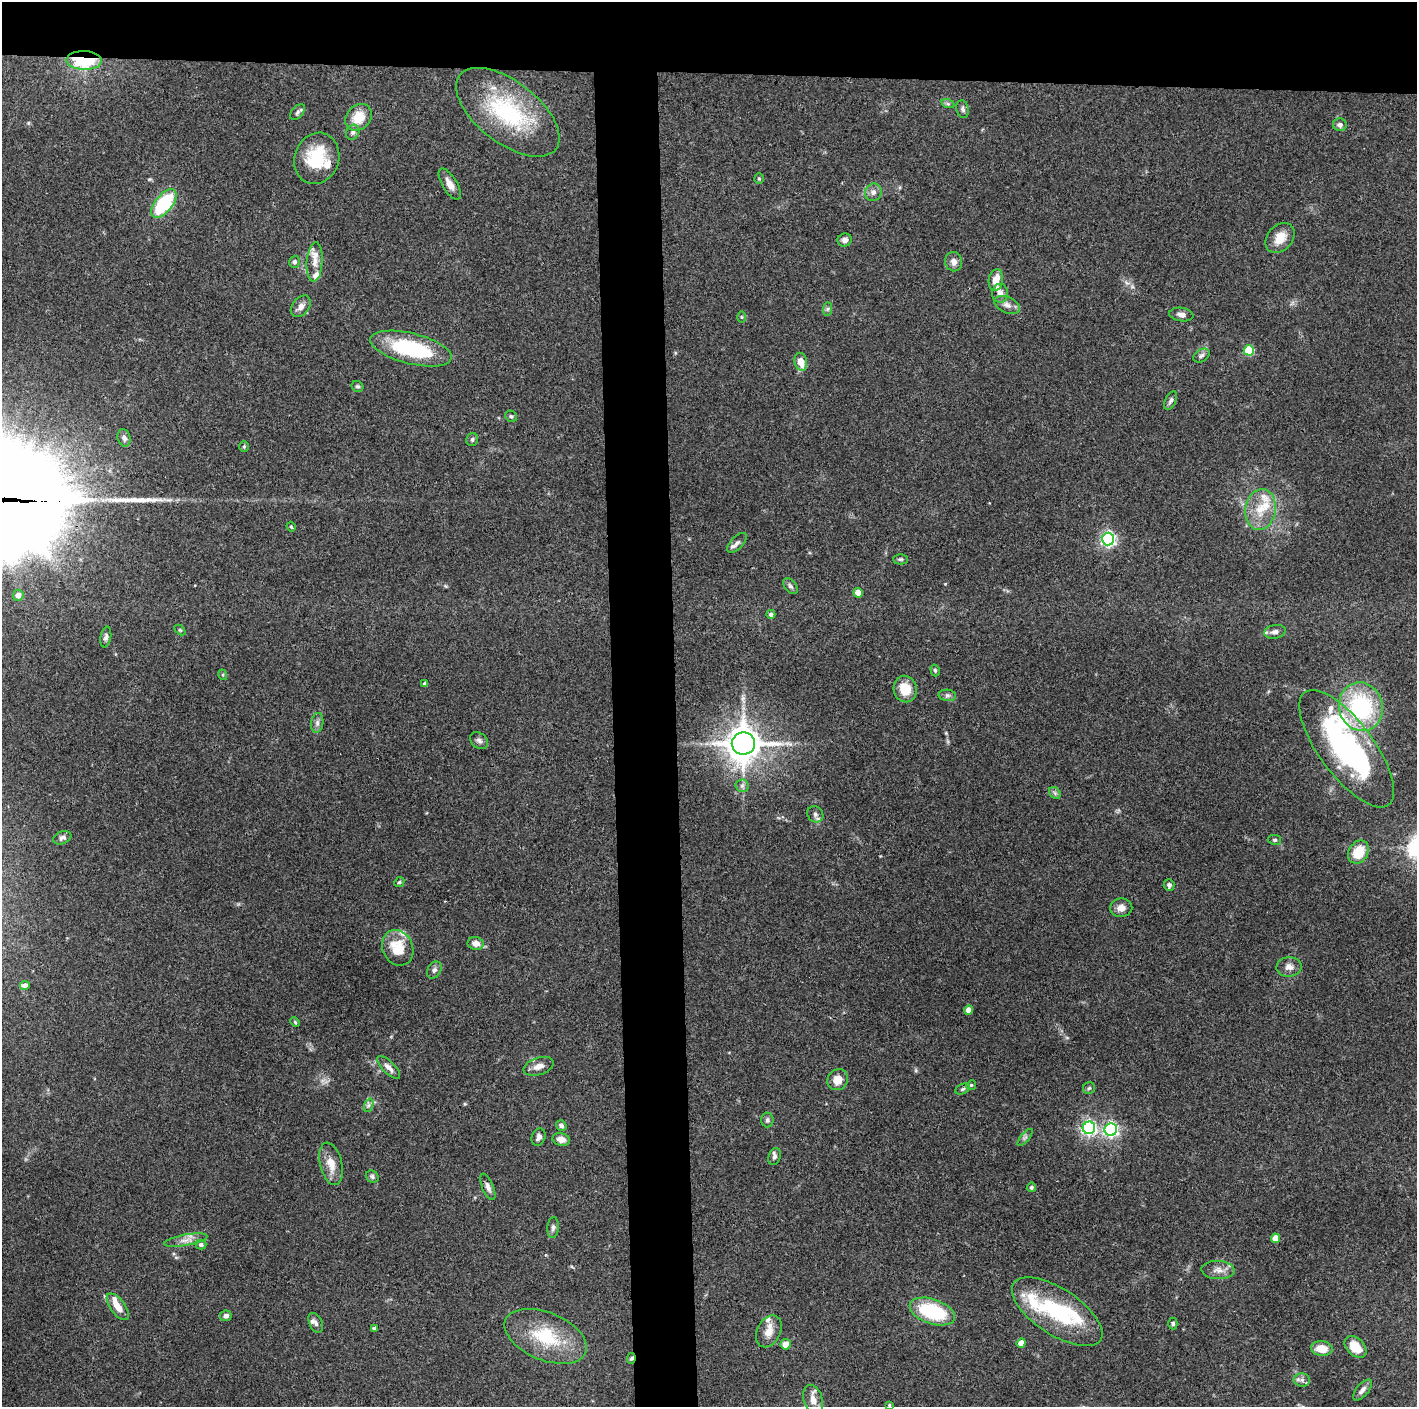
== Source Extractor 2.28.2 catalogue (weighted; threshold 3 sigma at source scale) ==
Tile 2 of 3 x 3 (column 2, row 1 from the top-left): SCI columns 1415-2829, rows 2811-4215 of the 4243 x 4219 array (HDU 1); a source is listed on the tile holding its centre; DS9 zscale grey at full resolution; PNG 1419 x 1409 px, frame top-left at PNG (2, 2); each listed source drawn as its Kron ellipse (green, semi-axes under 4 px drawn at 4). Shown black and unused: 9% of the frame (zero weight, under 3 of 4 exposures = <1% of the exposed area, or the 3 px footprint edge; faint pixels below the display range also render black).
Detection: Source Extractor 2.28.2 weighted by HDU 2 'WHT'; one run over the whole footprint, this tile lists its part. Background 0.0721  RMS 0.0054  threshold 0.0242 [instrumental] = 3 sigma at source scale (4.5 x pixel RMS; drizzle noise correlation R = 1.50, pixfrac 1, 0.05/0.05 arcsec/px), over >= 5 px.
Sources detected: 133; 3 inside a brighter object's white glare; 1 long thin detection or spike segment (spike, bleed or trail) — neither listed nor drawn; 14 inside a brighter listed object's ellipse — not listed separately; the other 115 listed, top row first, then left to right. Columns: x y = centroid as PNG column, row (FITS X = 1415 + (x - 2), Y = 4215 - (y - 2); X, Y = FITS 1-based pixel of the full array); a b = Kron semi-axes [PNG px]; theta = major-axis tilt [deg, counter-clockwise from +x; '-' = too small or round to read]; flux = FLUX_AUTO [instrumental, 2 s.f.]
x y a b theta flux
84 60 18 9 -2 42
948 104 7 4 -18 0.96
963 109 9 6 -80 1.5
298 112 9 5 48 1.4
508 112 61 31 -38 56
359 117 15 11 46 12
1340 125 7 6 - 1.9
353 132 8 6 65 1.6
317 158 26 22 70 24
759 179 5 4 - 0.73
450 184 17 7 -59 4.4
873 192 9 8 - 2.7
164 204 17 8 51 38
1280 238 17 12 48 7.8
845 240 7 6 - 2.4
295 262 6 5 - 1.3
315 262 20 8 86 5.7
954 262 9 8 - 3.2
996 280 11 7 82 6.5
1000 293 9 8 - 2.9
1007 305 13 8 -23 3.2
301 306 12 8 51 3.5
828 309 7 4 89 1
1181 315 12 6 -8 2.5
741 317 6 4 -88 0.6
411 349 42 15 -14 45
1249 350 5 5 - 31
1201 356 9 6 32 1.6
801 362 9 6 -78 6.8
357 386 6 5 - 1.1
1171 401 10 5 62 1.4
511 416 6 5 - 0.97
124 438 9 6 -74 2
472 439 7 6 - 1.2
244 446 5 4 - 0.78
1261 509 20 15 80 12
291 527 5 4 - 0.63
1108 539 6 6 - 130
737 543 12 6 47 2.2
901 559 7 5 0 0.97
790 586 9 5 -51 1.4
858 593 5 4 - 8
18 595 5 5 - 2.5
771 614 4 4 - 1.7
180 630 6 4 -44 0.65
1275 632 11 7 11 2.8
106 637 10 5 79 1.6
935 670 6 4 -73 0.89
223 675 5 3 - 0.56
425 684 4 4 - 1.9
905 689 13 11 -78 11
947 695 9 5 -5 1.4
1361 707 24 22 -74 58
317 723 10 6 81 1.9
479 741 10 7 -36 1.8
743 744 11 11 - 1000
1347 749 70 27 -53 120
742 786 6 6 - 1.4
1055 793 6 5 - 1
815 814 8 7 - 1.9
62 838 9 6 22 1.7
1275 840 6 5 - 0.97
1358 852 12 9 57 13
399 882 5 4 - 0.8
1169 885 6 5 - 1.3
1121 908 11 9 9 3.6
476 943 8 6 -8 4.1
398 948 18 15 -66 14
1289 967 12 10 4 3.5
434 970 9 6 60 1.8
25 985 5 4 - 2.2
969 1010 4 4 - 4.3
295 1022 5 3 - 0.6
539 1066 16 8 17 4.1
389 1067 15 6 -45 3.3
838 1080 11 10 - 6.7
971 1085 5 4 - 0.71
1089 1088 6 6 - 1
963 1089 7 5 27 0.99
369 1105 7 4 70 1.3
767 1120 7 6 - 1.3
561 1126 5 5 - 2
1089 1128 6 6 - 140
1111 1130 6 6 - 130
539 1137 9 6 69 2
1025 1137 10 3 50 1.1
561 1139 9 6 -15 4
774 1157 9 6 74 1.6
331 1164 21 11 -76 7.6
372 1177 7 5 -35 1.3
488 1187 14 5 -68 2.4
1031 1187 5 4 - 1.1
553 1228 10 5 84 1.6
1275 1238 4 4 - 6.4
186 1240 22 5 10 3.9
201 1245 5 5 - 1.4
1218 1270 17 9 -3 4.3
118 1307 16 7 -54 6.1
932 1312 23 12 -19 37
1057 1312 52 23 -33 45
226 1316 6 5 - 1.8
316 1323 10 6 -66 1.8
1173 1323 6 4 -90 1
374 1328 4 3 - 1.2
769 1331 17 11 64 6
546 1336 43 23 -22 30
1021 1343 4 4 - 5.3
786 1344 5 5 - 5.4
1355 1347 13 8 -44 11
1322 1349 11 7 -6 8.3
631 1358 5 4 - 1.1
1302 1380 8 6 -2 1.9
1362 1390 13 6 50 2.4
813 1400 15 9 -74 5.9
889 1405 4 3 - 0.6
Overlapping masked pixels (flux is a lower limit): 2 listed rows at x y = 84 60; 631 1358